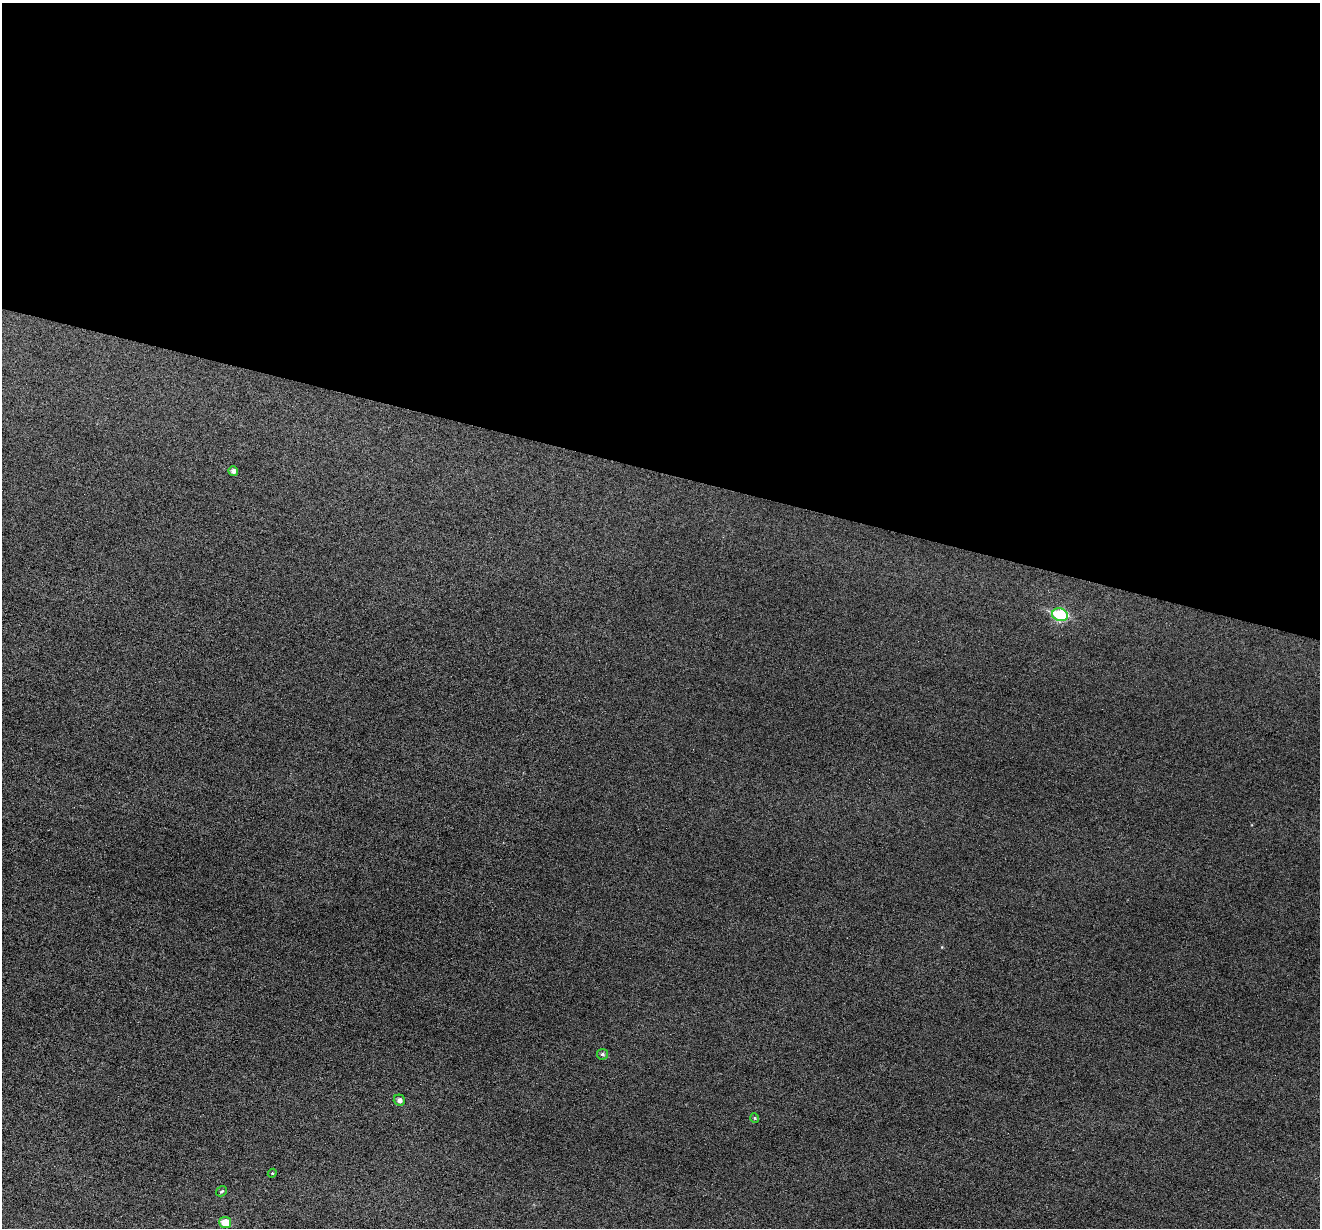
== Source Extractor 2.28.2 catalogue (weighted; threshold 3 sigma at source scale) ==
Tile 3 of 4 x 4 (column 3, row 1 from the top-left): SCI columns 2637-3954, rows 3811-5036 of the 5274 x 5295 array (HDU 1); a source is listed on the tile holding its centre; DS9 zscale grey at full resolution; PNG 1322 x 1230 px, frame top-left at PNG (2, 3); each listed source drawn as its Kron ellipse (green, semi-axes under 4 px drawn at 4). Shown black and unused: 38% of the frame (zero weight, under 3 of 6 exposures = <1% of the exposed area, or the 3 px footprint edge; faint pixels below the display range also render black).
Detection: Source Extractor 2.28.2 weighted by HDU 2 'WHT'; one run over the whole footprint, this tile lists its part. Background 0.0453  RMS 0.0056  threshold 0.0229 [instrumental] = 3 sigma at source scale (4.09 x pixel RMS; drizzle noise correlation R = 1.36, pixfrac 0.8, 0.05/0.05 arcsec/px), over >= 5 px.
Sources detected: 8; all 8 listed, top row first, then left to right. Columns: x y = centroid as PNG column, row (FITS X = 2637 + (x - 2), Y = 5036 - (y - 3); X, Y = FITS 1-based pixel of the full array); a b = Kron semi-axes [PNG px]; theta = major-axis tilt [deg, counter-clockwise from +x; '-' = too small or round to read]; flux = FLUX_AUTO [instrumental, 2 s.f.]
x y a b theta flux
233 471 5 4 - 1.9
1060 615 8 6 -14 35
602 1054 5 5 - 1.2
399 1100 6 5 - 1.8
755 1118 4 4 - 0.58
272 1173 4 4 - 0.5
222 1191 6 4 31 0.81
225 1223 6 5 - 8.2